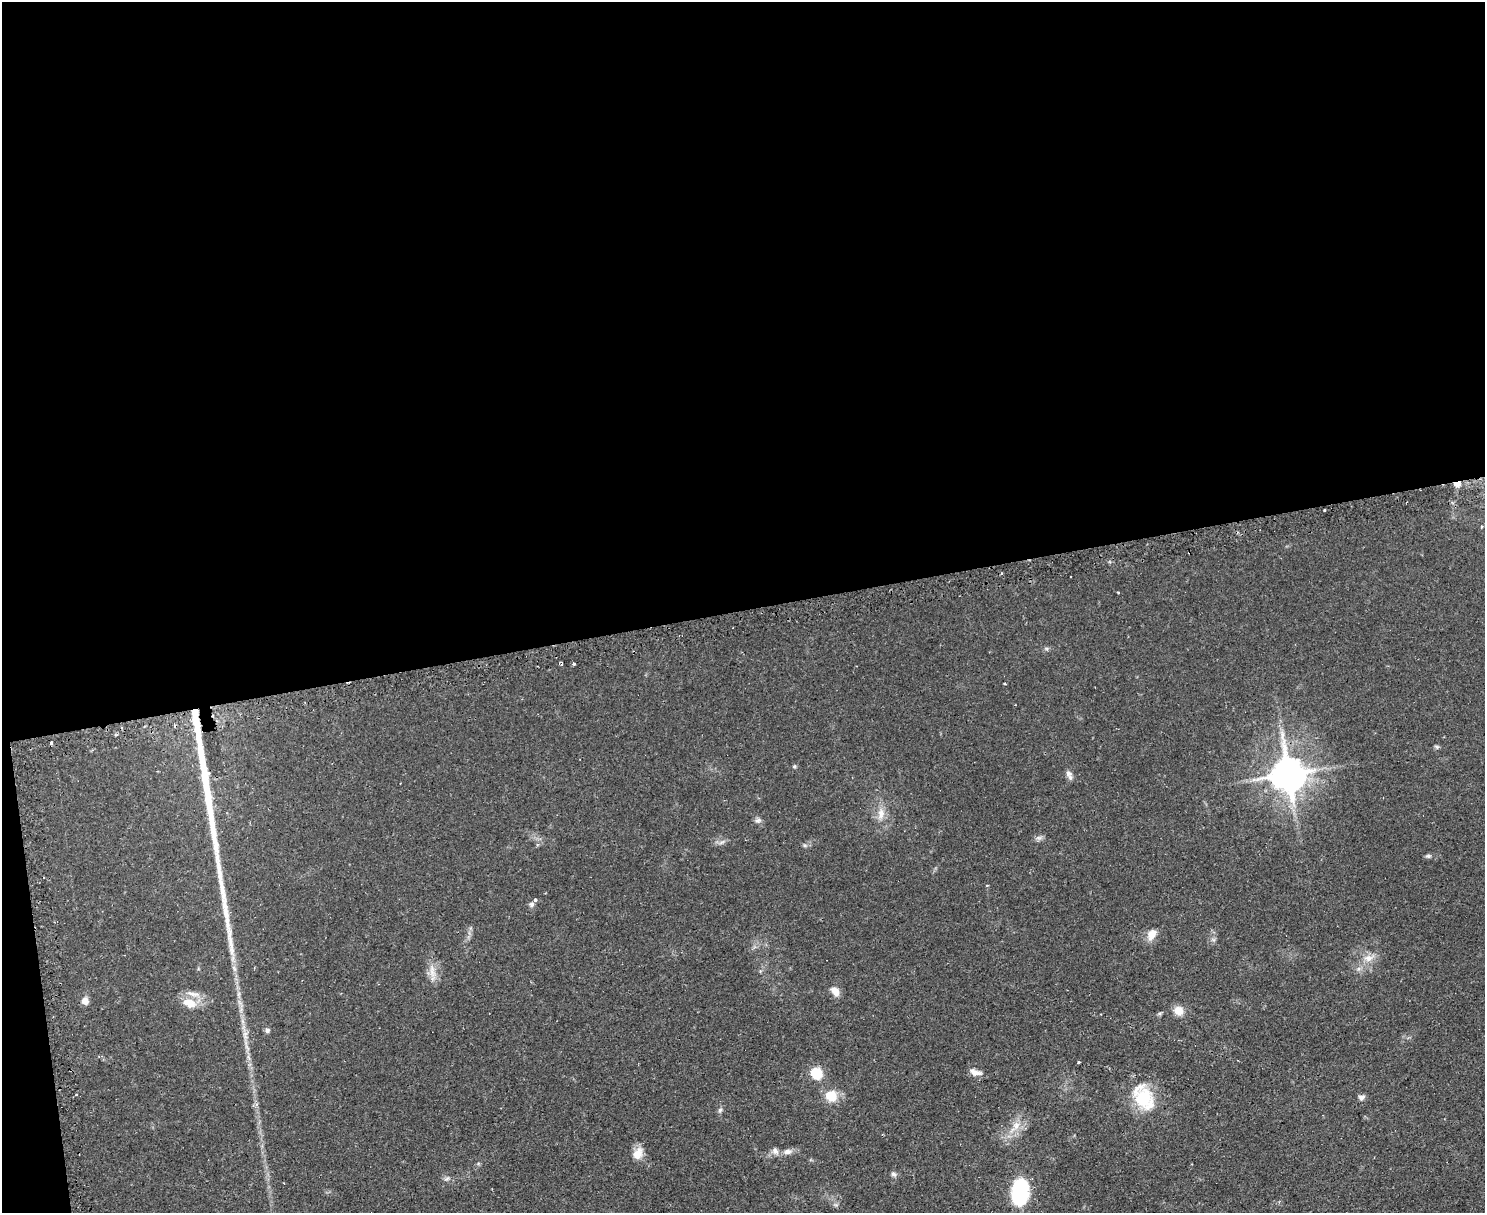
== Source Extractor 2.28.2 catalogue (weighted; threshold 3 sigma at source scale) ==
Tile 1 of 3 x 4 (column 1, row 1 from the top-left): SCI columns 159-1641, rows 3666-4876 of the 4880 x 4907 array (HDU 1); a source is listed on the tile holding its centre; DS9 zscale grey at full resolution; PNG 1487 x 1215 px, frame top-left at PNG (2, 2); no overlay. Shown black and unused: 51% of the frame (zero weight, under 2 of 3 exposures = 4% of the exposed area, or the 3 px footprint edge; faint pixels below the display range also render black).
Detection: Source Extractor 2.28.2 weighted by HDU 2 'WHT'; one run over the whole footprint, this tile lists its part. Background 0.0901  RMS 0.0079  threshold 0.0357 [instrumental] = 3 sigma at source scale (4.5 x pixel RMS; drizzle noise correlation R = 1.50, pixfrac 1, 0.05/0.05 arcsec/px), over >= 5 px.
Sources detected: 50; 2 cosmic-ray / hot-pixel residue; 2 long thin detections or spike segments (spike, bleed or trail) — not listed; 1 inside a brighter listed object's ellipse — not listed separately; the other 45 listed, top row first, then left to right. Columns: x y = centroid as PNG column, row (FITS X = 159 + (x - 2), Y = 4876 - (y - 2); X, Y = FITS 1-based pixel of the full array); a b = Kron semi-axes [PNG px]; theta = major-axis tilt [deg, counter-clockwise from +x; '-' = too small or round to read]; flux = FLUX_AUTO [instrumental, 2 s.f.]
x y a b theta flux
1457 484 9 7 -6 4.3
1324 510 3 3 - 1.5
1482 527 4 4 - 1.1
1071 576 2 2 - 0.88
1046 648 6 4 -19 1.3
561 664 5 3 - 1.4
574 664 4 3 - 0.95
1005 684 3 2 - 0.85
196 723 51 7 -82 28
51 743 3 3 - 6.1
1437 747 7 4 -31 1.2
794 766 6 4 22 1.1
1068 773 11 7 -62 3.4
1289 774 11 10 - 1900
881 814 17 9 84 8.1
758 820 9 7 23 2.4
1039 838 9 6 6 2.4
722 842 10 4 30 2.1
805 845 6 4 18 1.3
1428 856 8 5 9 1.6
987 885 3 3 - 0.92
535 900 4 3 - 2.2
531 904 7 7 - 2
1152 934 16 10 64 7.9
1368 958 13 10 5 7.2
432 971 21 8 -81 8
835 991 11 7 -53 6.9
85 1001 7 7 - 5.7
189 1003 20 12 -18 12
1179 1011 10 9 - 9.3
267 1030 6 6 - 2.1
1079 1062 3 3 - 1.3
975 1072 16 7 -15 5
817 1073 7 6 - 39
831 1096 10 9 - 19
1143 1097 37 23 -60 36
1362 1097 8 6 11 2.6
720 1110 5 5 - 1.7
1015 1126 23 9 51 11
775 1151 10 8 -66 3.7
787 1152 10 7 8 4
637 1154 17 11 62 9
893 1174 8 6 -33 2
447 1179 9 4 9 1.8
1020 1192 25 15 85 64
Overlapping masked pixels (flux is a lower limit): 3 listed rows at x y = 1457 484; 196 723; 1289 774